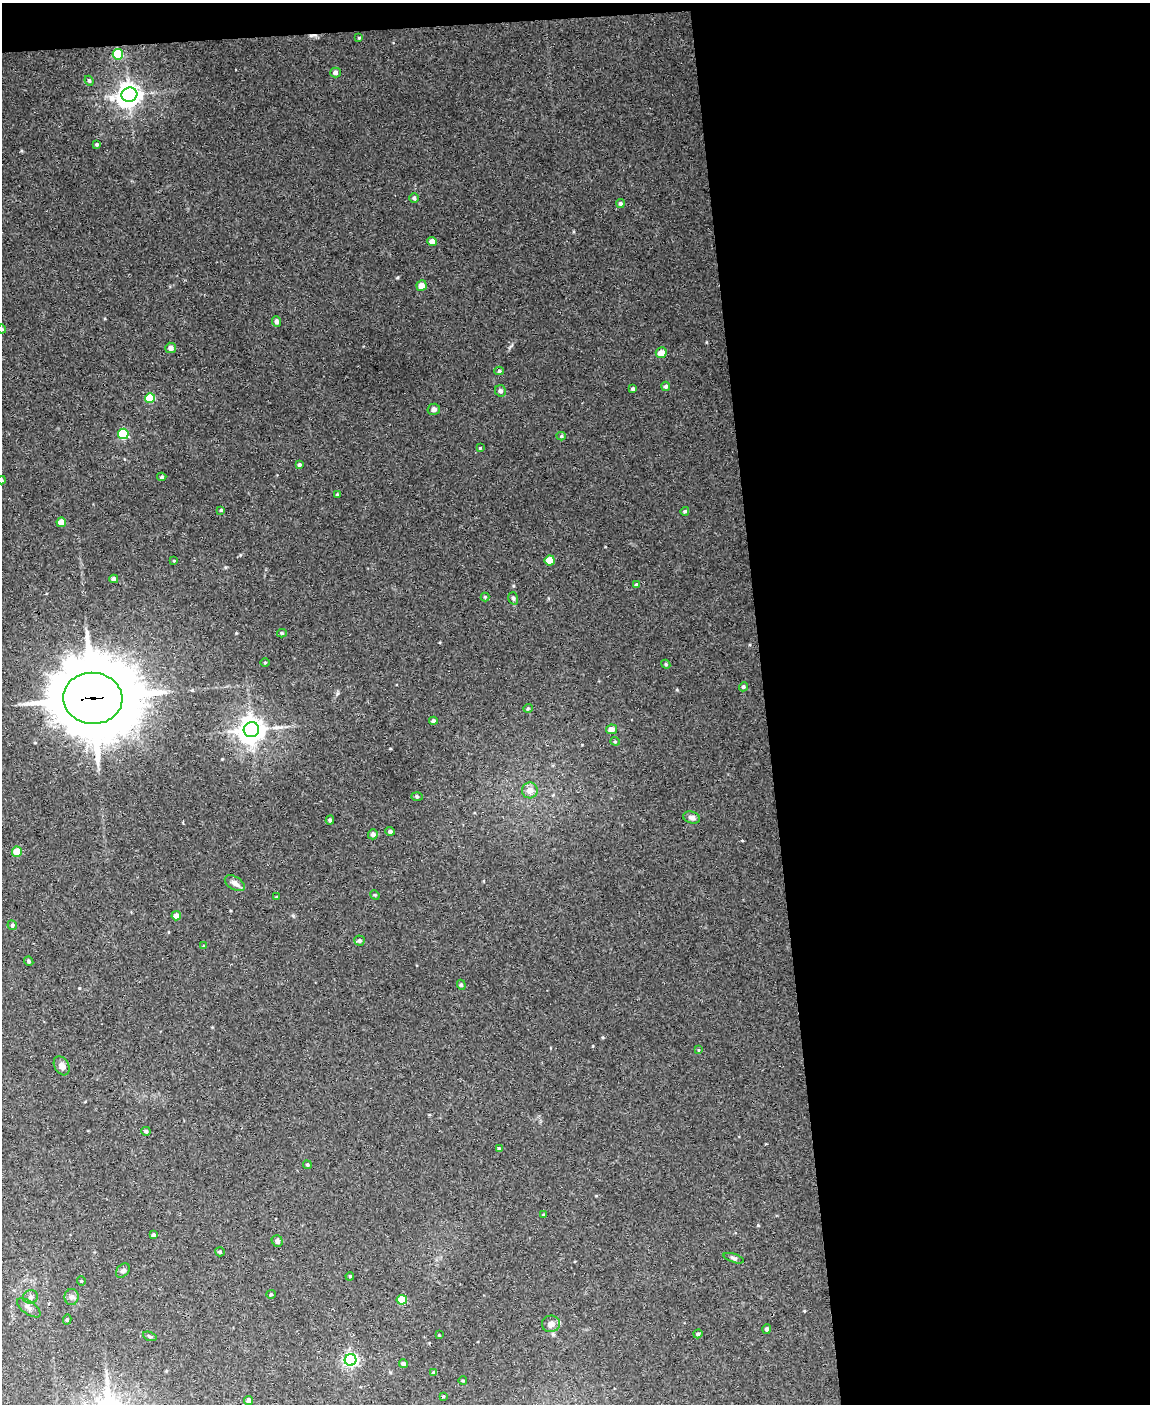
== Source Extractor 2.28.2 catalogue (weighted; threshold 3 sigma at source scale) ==
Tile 4 of 4 x 3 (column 4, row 1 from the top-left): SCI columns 3445-4592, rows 3037-4438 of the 4592 x 4566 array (HDU 1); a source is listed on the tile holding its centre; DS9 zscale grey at full resolution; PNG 1152 x 1406 px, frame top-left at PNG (2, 3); each listed source drawn as its Kron ellipse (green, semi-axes under 4 px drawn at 4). Shown black and unused: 35% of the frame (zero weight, under 3 of 4 exposures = <1% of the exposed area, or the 3 px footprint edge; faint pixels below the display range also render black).
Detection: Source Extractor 2.28.2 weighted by HDU 2 'WHT'; one run over the whole footprint, this tile lists its part. Background 0.0514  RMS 0.0046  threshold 0.0209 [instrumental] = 3 sigma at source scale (4.5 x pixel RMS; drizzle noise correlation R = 1.50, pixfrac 1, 0.05/0.05 arcsec/px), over >= 5 px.
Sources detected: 93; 1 cosmic-ray / hot-pixel residue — neither listed nor drawn; the other 92 listed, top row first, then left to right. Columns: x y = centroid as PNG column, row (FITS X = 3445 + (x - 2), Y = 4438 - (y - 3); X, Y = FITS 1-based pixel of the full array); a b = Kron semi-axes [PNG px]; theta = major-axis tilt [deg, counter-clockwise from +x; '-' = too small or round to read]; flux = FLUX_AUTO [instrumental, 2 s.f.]
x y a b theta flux
359 38 4 3 - 0.49
118 54 5 5 - 24
335 73 5 5 - 1.4
89 81 5 4 - 0.71
129 95 8 7 - 410
97 144 4 4 - 0.68
414 198 4 4 - 0.7
620 203 4 4 - 0.94
432 241 4 4 - 2.8
422 286 5 5 - 3.4
276 321 5 4 - 1.3
2 329 4 4 - 0.51
171 348 5 5 - 2
661 353 5 5 - 4.4
499 371 5 4 - 0.76
666 386 4 4 - 1
633 389 4 3 - 0.91
500 391 6 5 - 1.3
150 398 5 5 - 19
434 409 6 5 - 1.7
123 434 5 5 - 36
561 436 4 4 - 0.7
480 448 3 3 - 0.41
299 465 4 4 - 0.99
162 477 4 4 - 0.87
2 480 4 4 - 0.51
337 494 4 4 - 0.45
221 510 4 4 - 0.6
685 511 4 4 - 0.69
61 522 5 5 - 5
550 560 5 5 - 5.5
174 561 3 3 - 0.47
114 579 4 4 - 1.4
636 585 4 3 - 1.3
485 597 4 4 - 0.44
513 598 6 5 - 0.84
282 633 5 4 - 0.65
265 662 4 3 - 0.37
666 664 4 4 - 0.56
743 687 5 4 - 0.81
93 698 30 25 -4 4400
528 708 5 3 - 0.38
433 721 4 4 - 0.94
611 729 5 5 - 2.3
251 730 8 7 - 510
615 741 4 4 - 0.53
530 790 8 8 - 3
417 796 6 4 -2 0.61
692 818 8 6 -15 1.6
330 820 4 4 - 0.82
390 831 5 4 - 1
373 834 5 5 - 1.7
17 852 5 5 - 7.1
235 883 11 6 -31 2.2
375 895 5 4 - 0.46
277 897 3 3 - 0.39
176 916 4 4 - 3
12 925 5 4 - 0.9
359 940 5 5 - 0.81
204 946 4 3 - 0.47
29 961 5 4 - 0.66
461 985 5 4 - 0.58
698 1050 4 3 - 0.32
62 1066 10 7 -59 2.2
146 1131 5 4 - 1.1
499 1148 4 3 - 0.54
307 1165 4 4 - 0.57
544 1215 4 3 - 0.78
154 1235 4 3 - 1.1
277 1241 6 5 - 1.2
220 1252 5 4 - 0.74
734 1258 11 4 -19 1
123 1271 8 5 48 1.1
350 1276 4 3 - 0.42
81 1281 5 3 - 0.36
271 1294 5 4 - 0.5
30 1297 7 7 - 1.5
72 1297 8 7 - 1.7
402 1300 5 4 - 15
29 1308 13 6 -36 2.1
67 1320 5 4 - 0.7
551 1324 9 8 - 2.7
767 1329 4 4 - 0.99
698 1334 4 4 - 0.8
439 1335 3 3 - 0.3
150 1336 7 4 -20 0.64
351 1360 6 6 - 100
403 1364 4 4 - 1.3
434 1373 4 4 - 1.7
463 1381 4 3 - 0.39
443 1397 3 3 - 0.49
248 1400 4 4 - 1.9
Overlapping masked pixels (flux is a lower limit): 1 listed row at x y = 93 698
Isophote crosses this tile's border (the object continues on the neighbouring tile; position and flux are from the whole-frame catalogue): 2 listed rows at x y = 2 329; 2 480